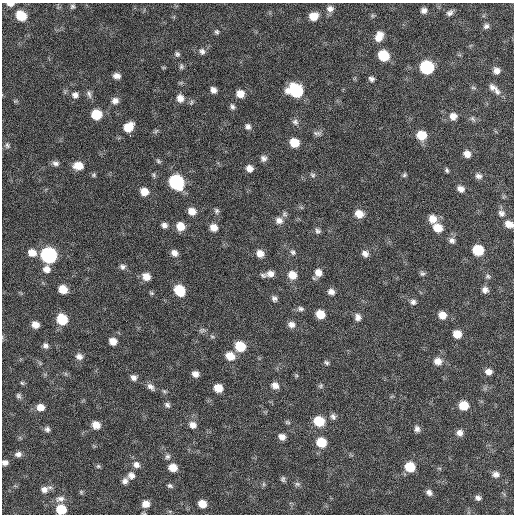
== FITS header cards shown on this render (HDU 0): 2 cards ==
NAXIS1  =                  512 / Axis length
NAXIS2  =                  512 / Axis length

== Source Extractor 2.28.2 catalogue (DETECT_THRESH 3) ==
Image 512 x 512 px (HDU 0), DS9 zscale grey, 1 PNG px = 1 image px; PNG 516 x 516 px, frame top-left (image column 1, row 512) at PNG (2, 3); no overlay
Background 62.3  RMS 8.5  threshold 25.6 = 3 sigma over >= 5 px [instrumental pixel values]
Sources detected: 156; all 156 listed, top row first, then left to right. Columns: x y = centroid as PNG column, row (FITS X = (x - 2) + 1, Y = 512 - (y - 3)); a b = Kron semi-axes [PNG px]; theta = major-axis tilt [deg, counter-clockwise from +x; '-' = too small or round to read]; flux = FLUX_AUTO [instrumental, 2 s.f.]
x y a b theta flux
10 4 7 4 0 2500
72 6 6 5 - 1100
330 9 9 8 - 3100
424 10 6 6 - 2300
450 13 8 7 - 2000
21 16 9 7 -43 14000
313 16 9 8 - 7200
486 26 8 6 42 1800
217 32 6 6 - 1100
379 36 13 9 68 6000
202 51 9 7 -61 2100
177 54 7 6 - 1300
383 55 8 7 - 21000
181 66 8 6 87 1200
427 67 9 8 - 61000
496 70 7 7 - 3100
117 76 7 5 -2 2800
371 79 6 5 - 1800
492 87 10 8 -29 2800
473 88 7 4 -9 830
213 90 6 5 - 2700
296 91 11 9 -24 40000
497 91 10 7 -55 2600
89 94 11 6 -76 2000
240 94 8 7 - 5900
75 95 8 8 - 2500
180 98 9 8 - 4300
15 101 6 4 33 680
115 101 8 8 - 2900
191 102 7 4 71 1000
232 107 8 6 -59 1500
96 114 8 7 - 16000
453 116 8 8 - 3900
473 119 9 6 -45 1400
295 122 9 7 -52 2000
248 126 8 7 - 2000
128 127 9 8 - 10000
156 131 7 4 45 1100
317 133 13 6 -8 2000
422 135 9 8 - 11000
130 136 2 2 - 2400
294 143 8 7 - 11000
7 145 8 6 -66 1500
467 154 7 7 - 4000
264 158 8 7 - 2200
158 161 7 5 -37 1000
55 163 9 6 -8 2000
78 166 9 7 -2 7500
249 168 7 7 - 3600
447 170 6 4 -74 1000
94 175 6 5 - 900
313 175 8 6 -34 1300
404 175 6 5 - 1000
478 176 9 7 -18 2200
176 182 10 8 -50 79000
461 189 8 7 - 3100
144 192 8 7 - 6200
192 211 8 7 - 5200
216 211 8 6 -76 1400
501 213 9 9 - 2500
284 214 9 6 -75 1600
359 214 9 8 - 6300
432 219 10 9 - 5600
279 220 10 9 - 3500
509 224 9 7 -19 4700
164 225 6 6 - 2300
180 226 9 8 - 7200
213 227 8 7 - 4700
438 228 10 8 -28 8600
318 231 8 7 - 1600
452 240 9 7 -34 2300
478 250 8 7 - 21000
293 252 8 7 - 1700
32 253 9 8 - 5700
174 253 8 7 - 3200
260 253 8 7 - 4800
365 254 8 7 - 2800
49 255 9 8 - 130000
123 267 8 7 - 1800
47 269 9 9 - 4000
318 272 9 8 - 4400
270 274 12 9 7 4300
422 274 7 6 - 1300
292 275 9 8 - 6600
488 276 8 6 -38 1300
146 277 8 7 - 5500
63 289 8 7 - 8700
179 290 9 8 - 18000
485 290 7 7 - 2700
331 292 8 7 - 2800
151 293 7 5 -26 920
274 298 8 6 -60 1800
413 302 7 7 - 2000
300 309 9 6 -8 1700
320 314 8 7 - 8500
442 315 8 7 - 5300
358 317 9 8 - 2700
62 319 9 8 - 19000
291 324 9 7 -17 3200
35 325 7 6 - 4300
202 330 9 6 20 1400
457 334 7 7 - 7200
212 336 6 4 -2 880
113 341 8 7 - 5000
45 346 7 6 - 2000
240 346 9 8 - 16000
79 356 9 7 -22 3000
230 356 9 7 -22 8400
438 361 9 9 - 4900
326 363 7 5 -33 1100
488 372 8 6 -15 3400
195 374 6 5 - 3200
296 375 6 4 -71 730
133 378 8 7 - 2300
22 383 6 5 - 850
275 385 9 7 -27 3800
321 386 7 5 48 1100
150 387 10 7 -45 2600
218 388 7 7 - 8400
164 391 7 4 -44 920
18 396 7 6 - 1300
167 405 8 6 -45 1600
464 405 8 7 - 11000
40 407 8 7 - 5000
333 416 8 6 -49 1900
319 421 9 8 - 18000
287 422 7 5 -16 950
96 425 8 7 - 5900
193 425 9 7 -33 3600
47 429 7 6 - 1700
417 429 8 7 - 2200
459 433 7 7 - 3000
282 437 7 6 - 3400
321 442 8 7 - 15000
18 454 8 6 9 2200
167 456 7 7 - 1600
5 463 6 5 - 2400
136 465 9 8 - 2800
98 466 6 5 - 880
410 467 8 7 - 16000
173 468 8 7 - 6900
496 474 8 6 -8 2500
131 475 9 8 - 3000
283 479 7 6 - 1200
125 481 8 6 57 2300
263 484 6 4 -90 900
297 484 8 6 -3 1400
170 486 7 5 -19 1300
44 489 9 8 - 3200
81 492 6 4 -47 740
429 492 8 6 -38 2300
478 498 7 6 - 1800
60 499 13 8 14 2900
146 504 9 8 - 4700
202 504 7 6 - 6700
61 509 8 7 - 14000
At the frame edge (FLAGS 8, measured only in part): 5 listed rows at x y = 10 4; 509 224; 5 463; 146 504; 61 509